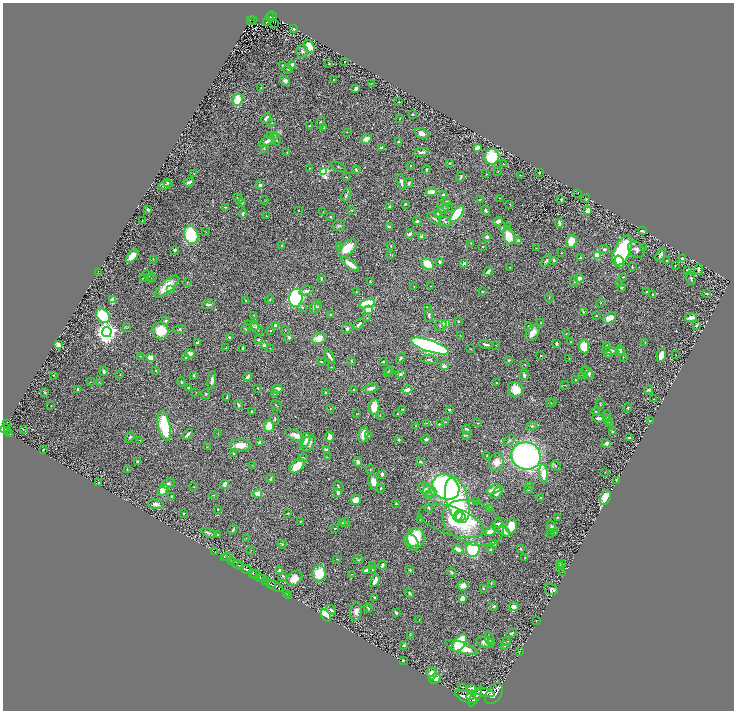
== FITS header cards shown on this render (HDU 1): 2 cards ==
NAXIS1  =                 1463
NAXIS2  =                 1416

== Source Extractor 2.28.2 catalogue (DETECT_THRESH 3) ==
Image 1463 x 1416 px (HDU 1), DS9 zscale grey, zoomed out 1/2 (1 PNG px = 2 x 2 image px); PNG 736 x 712 px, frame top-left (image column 2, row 1415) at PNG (3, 3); each listed source drawn as its Kron ellipse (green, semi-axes under 4 px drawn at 4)
Background 0.468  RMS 0.019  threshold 0.058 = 3 sigma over >= 5 px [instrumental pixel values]
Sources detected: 573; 28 cannot appear on this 1/2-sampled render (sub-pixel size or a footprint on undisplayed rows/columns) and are neither listed nor drawn; of the other 545, the 500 brightest by FLUX_AUTO listed and drawn (45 fainter detections omitted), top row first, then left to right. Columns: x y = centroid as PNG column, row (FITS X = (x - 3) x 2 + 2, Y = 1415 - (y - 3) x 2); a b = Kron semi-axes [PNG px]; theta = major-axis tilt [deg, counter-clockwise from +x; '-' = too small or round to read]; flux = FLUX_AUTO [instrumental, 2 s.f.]
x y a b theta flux
273 16 4 3 - 130
270 17 4 2 - 100
250 20 3 3 - 66
253 20 4 2 - 110
266 22 2 2 - 2.2
274 23 2 1 - 2.7
294 28 4 2 - 9.6
309 46 7 5 -61 60
302 51 6 6 - 12
345 62 2 2 - 2.7
329 64 2 2 - 3.2
292 65 4 3 - 14
282 66 2 2 - 3.3
288 69 4 4 - 4.2
334 79 2 1 - 1.4
285 81 5 4 - 11
371 83 3 2 - 1.3
261 88 4 3 - 3.5
356 88 3 3 - 11
237 100 6 5 - 100
399 102 2 2 - 2.9
413 114 3 2 - 3.8
266 118 6 3 51 13
399 119 4 2 - 2.3
272 123 3 3 - 2.1
320 123 6 3 72 5.4
310 126 3 2 - 3.7
324 128 4 3 - 5.3
347 132 2 2 - 2
422 133 7 5 -24 23
271 135 4 2 - 2.8
276 139 7 4 -74 7.1
366 139 6 4 28 23
268 140 10 4 30 26
398 141 3 2 - 3.5
381 147 4 2 - 4.9
264 148 4 3 - 4.3
477 148 4 3 - 23
287 152 3 2 - 1.4
421 152 8 3 10 13
492 157 8 7 - 250
450 163 4 2 - 3.5
504 164 3 2 - 1.7
411 166 3 2 - 2.5
338 167 8 2 -25 3.5
309 168 2 2 - 2.3
356 170 4 3 - 4.2
426 170 4 3 - 4.1
498 171 3 2 - 2.2
324 172 4 3 - 330
194 173 2 2 - 1.3
539 173 2 1 - 1.9
486 174 2 2 - 1.7
520 175 2 1 - 1.4
346 177 2 1 - 2.7
461 177 4 2 - 5.8
168 182 3 2 - 2.6
189 182 5 2 - 12
401 182 8 3 -74 13
409 183 5 3 - 5.9
165 185 8 4 23 11
260 185 3 2 - 18
431 192 5 3 - 51
578 193 2 1 - 1.7
346 195 7 2 67 7.7
443 195 4 3 - 13
238 198 5 3 - 4.7
499 198 2 1 - 1.5
480 199 4 2 - 2.4
561 199 2 2 - 3.1
585 199 4 2 - 1.6
265 200 4 2 - 1.6
447 201 3 3 - 4.5
242 202 4 3 - 4.6
405 204 2 2 - 5.8
510 204 3 2 - 2.1
441 205 3 3 - 2.6
225 207 2 2 - 2.9
389 207 3 2 - 4.8
448 208 5 2 - 3.1
443 209 5 4 - 9.5
148 210 3 2 - 8.1
299 210 2 1 - 1.4
351 210 2 2 - 2.8
486 210 5 3 - 8.8
588 211 3 3 - 26
323 212 2 2 - 1.5
243 213 4 3 - 6.3
438 214 4 3 - 9.4
457 214 9 4 51 220
266 216 3 2 - 1.7
331 217 3 2 - 3
434 218 8 3 -39 7.6
142 220 2 2 - 2.7
417 221 4 3 - 7.5
498 221 5 4 - 15
445 222 6 4 -30 7.3
559 223 4 3 - 15
339 225 6 5 - 7.5
389 227 4 2 - 6
503 227 5 3 - 5.1
508 227 3 2 - 2.5
643 230 3 2 - 5.4
205 232 3 2 - 2
410 234 5 3 - 11
191 235 9 7 -73 240
509 236 8 5 -71 85
422 237 2 2 - 55
487 237 3 3 - 26
518 240 3 3 - 5.3
571 241 6 5 - 88
470 243 4 2 - 2.6
282 246 2 2 - 1.8
391 246 3 2 - 2.2
482 246 2 2 - 2.1
339 247 3 2 - 2.2
644 247 2 2 - 2.3
347 248 11 6 43 80
536 248 3 2 - 1.3
604 249 5 4 - 6.8
175 250 3 2 - 7.9
636 250 9 7 -43 22
622 251 16 8 65 440
561 253 2 2 - 1.8
390 254 4 3 - 2.6
661 255 7 4 56 11
132 256 8 4 47 43
597 256 3 3 - 100
580 258 2 2 - 4.8
153 259 4 1 - 1.9
682 259 3 2 - 7
553 260 3 2 - 5.8
546 261 7 4 50 8.9
667 261 2 2 - 3.7
440 262 3 3 - 6.4
620 262 6 4 -69 53
464 263 2 2 - 29
350 264 10 3 -38 56
428 264 7 5 -36 120
675 265 2 1 - 1.9
632 266 4 2 - 4.1
510 267 2 2 - 1.5
687 270 2 2 - 5.1
698 270 5 2 - 6.4
488 271 5 3 - 20
98 273 3 1 - 1.3
148 276 6 4 -39 5.5
623 277 3 2 - 3.6
143 278 2 2 - 2.4
152 278 4 2 - 3.6
579 278 4 3 - 32
691 278 7 3 -70 4.6
321 279 3 2 - 3.8
370 281 2 2 - 3.4
187 282 3 2 - 1.8
574 282 5 3 - 3.6
619 284 3 3 - 5
431 286 2 2 - 2
167 287 15 6 41 75
414 287 2 2 - 1.7
621 288 4 3 - 5
170 289 3 3 - 11
306 291 7 3 15 12
482 291 3 2 - 2.9
356 292 3 2 - 2
646 292 2 2 - 4.1
707 293 3 2 - 2.7
653 295 3 3 - 6.4
549 297 5 2 - 2.4
296 298 9 6 79 820
270 299 4 3 - 2.6
113 300 4 3 - 48
246 300 2 2 - 2.1
601 303 4 2 - 2.4
367 304 8 4 17 180
208 305 6 2 6 8.3
319 306 3 3 - 3.1
302 307 4 3 - 4.2
316 307 7 5 63 9.7
427 307 2 2 - 5.3
368 309 3 3 - 160
583 312 3 2 - 5.2
103 315 8 6 -54 240
253 315 3 3 - 2.4
330 315 2 2 - 3.9
429 315 6 4 -86 10
596 316 3 2 - 2
367 318 3 2 - 1.9
610 318 7 5 31 48
691 318 6 3 9 25
166 321 3 2 - 9.1
458 321 2 2 - 6.9
446 323 3 3 - 120
541 323 2 2 - 2.6
359 324 7 3 45 11
276 325 4 3 - 18
440 325 6 5 - 8.5
697 325 4 3 - 5.6
252 326 8 4 -21 9.1
529 327 4 3 - 8.1
126 328 4 2 - 1.9
257 328 8 3 -58 11
179 329 6 3 17 5.5
246 329 5 4 - 4.6
347 329 6 5 - 10
271 330 3 3 - 3.1
285 330 2 1 - 2
160 331 8 8 - 97
107 332 5 5 - 2600
532 333 9 6 55 39
566 334 3 3 - 2.8
460 335 3 2 - 1.3
230 337 3 2 - 6.7
289 337 3 3 - 7.2
319 338 7 5 21 54
259 339 3 3 - 4.7
570 342 2 2 - 2.8
645 342 2 1 - 1.9
197 343 3 2 - 9.8
556 343 3 2 - 5.6
486 344 7 2 -13 9
58 345 4 3 - 16
496 345 3 2 - 1.8
606 345 2 1 - 2.3
264 346 3 3 - 13
430 346 20 6 -18 1400
584 346 7 5 -85 73
226 348 4 3 - 2.4
270 348 2 2 - 1.7
243 349 3 2 - 4.4
470 349 4 2 - 2.6
620 349 5 3 - 11
610 351 8 4 -4 16
620 352 4 3 - 6.3
190 354 5 3 - 15
541 355 3 2 - 2.6
608 355 4 3 - 3.9
661 355 7 4 80 37
676 355 2 1 - 1.5
140 356 3 2 - 2.1
330 356 7 2 -56 16
151 357 4 3 - 45
623 357 3 2 - 1.8
186 358 3 2 - 6.6
401 358 5 3 - 8.8
569 358 2 2 - 1.5
429 360 8 4 -7 7.2
509 360 4 3 - 4.9
351 361 4 2 - 3.6
384 361 3 2 - 3.2
321 362 4 3 - 3.6
525 364 3 2 - 1.9
444 366 3 2 - 60
331 367 2 2 - 2.1
156 370 3 3 - 2.7
389 370 4 2 - 3.1
104 371 5 3 - 8.9
586 371 4 3 - 4.2
388 372 2 2 - 2
588 373 8 4 -51 16
401 374 5 4 - 6.7
583 374 4 3 - 5
54 375 2 1 - 1.8
120 375 2 2 - 1.5
194 375 4 3 - 4.6
524 375 5 3 - 12
248 377 4 3 - 19
212 380 9 3 82 14
575 380 3 2 - 2.1
90 382 3 2 - 1.6
99 382 2 2 - 1.5
181 382 4 3 - 2.9
496 383 3 2 - 2.6
565 385 4 2 - 2
188 388 3 3 - 5.3
258 388 3 2 - 2
371 388 8 3 15 17
78 389 3 2 - 6.4
277 389 5 3 - 44
515 389 8 7 - 70
354 390 3 2 - 2.5
407 390 5 3 - 18
648 390 4 3 - 5.4
45 392 3 3 - 2.7
196 392 3 2 - 1.3
325 392 3 2 - 3.2
206 394 5 3 - 3.8
274 394 4 3 - 3
227 397 3 2 - 3.4
653 399 2 1 - 1.3
551 402 3 2 - 2
553 402 3 2 - 1.8
600 404 5 3 - 3.6
51 405 2 1 - 1.4
239 405 5 3 - 9.7
277 406 6 2 -48 2.8
374 407 8 5 83 77
628 408 5 3 - 3.7
330 409 2 2 - 1.6
402 409 3 2 - 2.4
449 410 3 2 - 8
251 411 2 2 - 2.6
596 411 4 3 - 2.9
357 414 4 2 - 2.2
397 414 3 2 - 2.1
380 415 4 2 - 1.9
607 416 6 3 88 4.7
598 418 6 3 -7 15
275 419 6 3 90 4.9
608 420 4 3 - 4.1
650 421 3 3 - 7.2
445 422 4 3 - 4.2
426 423 3 2 - 2.1
478 423 4 2 - 2.3
610 423 3 2 - 3.7
7 424 3 2 - 48
439 424 4 4 - 3.6
164 426 15 6 -78 210
269 426 6 5 - 86
415 426 3 3 - 1.9
532 426 5 3 - 5.5
5 429 5 3 - 590
466 429 4 3 - 14
23 430 2 1 - 1.5
7 432 2 2 - 130
612 432 3 2 - 4.2
10 433 2 2 - 98
218 433 3 2 - 1.5
187 434 6 2 46 13
295 435 10 5 -27 35
363 435 8 4 78 36
467 435 4 3 - 3.5
369 436 3 3 - 3.3
130 437 5 3 - 4.5
329 437 5 4 - 24
630 438 3 2 - 13
399 439 3 2 - 5.2
426 439 4 4 - 7.2
140 440 2 2 - 1.9
305 440 8 5 75 33
509 440 7 3 36 5.7
259 443 3 3 - 16
309 443 9 6 52 18
606 443 4 4 - 14
240 445 10 6 0 52
207 447 3 2 - 1.6
43 450 2 2 - 3.7
326 450 3 3 - 5.8
233 453 3 2 - 3.6
486 456 2 2 - 1.3
526 456 15 13 -23 1400
327 457 3 2 - 1.5
303 458 5 3 - 3.3
138 461 3 3 - 6.8
358 462 5 4 - 14
420 462 4 3 - 5.9
496 462 8 7 - 39
252 465 3 2 - 1.5
297 466 9 5 45 80
556 466 6 3 -42 6
127 469 3 2 - 1.8
370 469 4 3 - 3.3
605 472 3 1 - 1.3
382 474 4 3 - 11
544 474 9 4 -85 69
271 478 4 3 - 5
616 481 4 2 - 1.6
99 482 3 3 - 3.6
373 482 8 5 -79 40
168 483 7 4 16 8.6
224 484 4 3 - 19
529 485 4 3 - 3.6
338 486 6 2 -44 3.8
194 487 2 2 - 1.6
446 487 14 12 -35 1000
380 488 4 3 - 5.1
425 488 6 5 - 13
494 489 8 3 25 86
163 490 6 4 60 53
528 490 4 3 - 5.5
430 491 7 5 -19 15
338 492 4 3 - 22
497 493 7 3 49 22
258 494 4 4 - 50
213 495 4 3 - 2.8
429 495 4 4 - 7
171 496 3 2 - 3.3
541 497 2 2 - 3.6
605 497 8 5 70 79
356 500 5 4 - 42
457 500 23 11 -76 540
477 501 2 2 - 1.5
396 503 2 2 - 3.1
156 504 7 5 -5 16
429 508 5 3 - 5.2
490 508 3 2 - 13
218 509 2 2 - 2.5
184 513 2 2 - 4.1
288 513 2 1 - 2.2
458 516 5 3 - 310
461 517 5 4 - 300
558 518 3 3 - 4.2
420 519 3 2 - 1.6
301 521 3 2 - 2.6
451 521 34 14 -19 200
345 522 4 2 - 3.1
342 523 2 2 - 1.6
473 523 32 21 -22 160
498 524 5 3 - 8.6
511 526 7 5 82 63
552 527 6 4 -70 6.8
335 528 3 2 - 2.9
233 530 5 2 - 5.5
504 531 6 3 -44 39
490 532 6 3 23 25
555 532 3 3 - 2.3
209 533 8 2 -20 7.5
551 534 3 3 - 2.9
218 535 2 2 - 4.5
416 537 10 9 - 120
246 538 2 1 - 1.3
412 542 9 6 -56 72
494 543 3 3 - 7.9
282 544 5 3 - 4.1
458 549 6 3 -30 19
473 549 7 7 - 310
521 549 3 2 - 4.7
251 550 4 2 - 2.1
491 550 3 3 - 3
215 552 2 1 - 9.8
224 557 3 2 - 45
227 557 5 2 - 2.8
525 558 3 2 - 3.7
337 559 3 2 - 1.5
359 560 5 4 - 4.8
232 562 3 1 - 130
237 564 5 2 - 870
561 564 3 2 - 2.7
382 565 4 3 - 8.2
560 565 4 3 - 2.6
373 566 3 2 - 1.3
241 567 2 2 - 190
246 570 5 2 - 1400
366 570 4 3 - 11
372 570 3 2 - 2.7
410 570 3 3 - 4.3
280 571 4 3 - 23
451 572 5 3 - 5.2
562 572 3 2 - 1.4
252 573 4 3 - 400
319 573 8 6 83 130
255 574 4 2 - 340
351 574 3 2 - 1.6
283 576 3 3 - 5.4
259 577 3 2 - 370
294 578 9 6 43 53
262 579 4 1 - 210
265 580 4 2 - 170
375 581 6 3 62 25
491 583 3 2 - 1.6
270 584 5 2 - 690
276 586 8 3 -30 540
463 586 6 5 - 19
483 589 3 2 - 3
551 589 7 5 -23 7.8
286 593 2 1 - 23
410 593 5 3 - 7.5
289 595 2 1 - 7
374 597 2 2 - 4.9
462 598 4 3 - 28
494 606 4 3 - 7.7
514 607 5 4 - 18
368 608 5 3 - 4.7
331 610 5 3 - 8.4
356 611 9 6 81 23
396 613 2 2 - 22
326 615 7 3 -57 75
419 620 2 2 - 1.4
536 620 2 1 - 1.3
511 633 5 2 - 4.3
410 635 3 2 - 2.1
489 638 6 4 -75 6.1
486 642 9 5 -15 27
491 642 4 3 - 3.6
506 642 4 2 - 6.5
459 643 10 5 53 140
404 645 4 3 - 6.3
504 646 3 3 - 2.5
462 648 17 5 -19 91
520 651 3 2 - 1.4
403 660 2 2 - 3.2
432 673 6 5 - 23
435 679 6 4 21 22
462 687 3 2 - 1.8
472 689 4 3 - 13
484 692 10 4 -13 3000
494 694 11 7 54 4700
471 695 5 2 - 660
466 697 11 5 -21 3100
475 697 10 4 59 2900
At the frame edge (FLAGS 8, measured only in part): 1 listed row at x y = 5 429
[45 fainter detections neither listed nor drawn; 28 sub-pixel or undisplayed-footprint detections neither listed nor drawn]